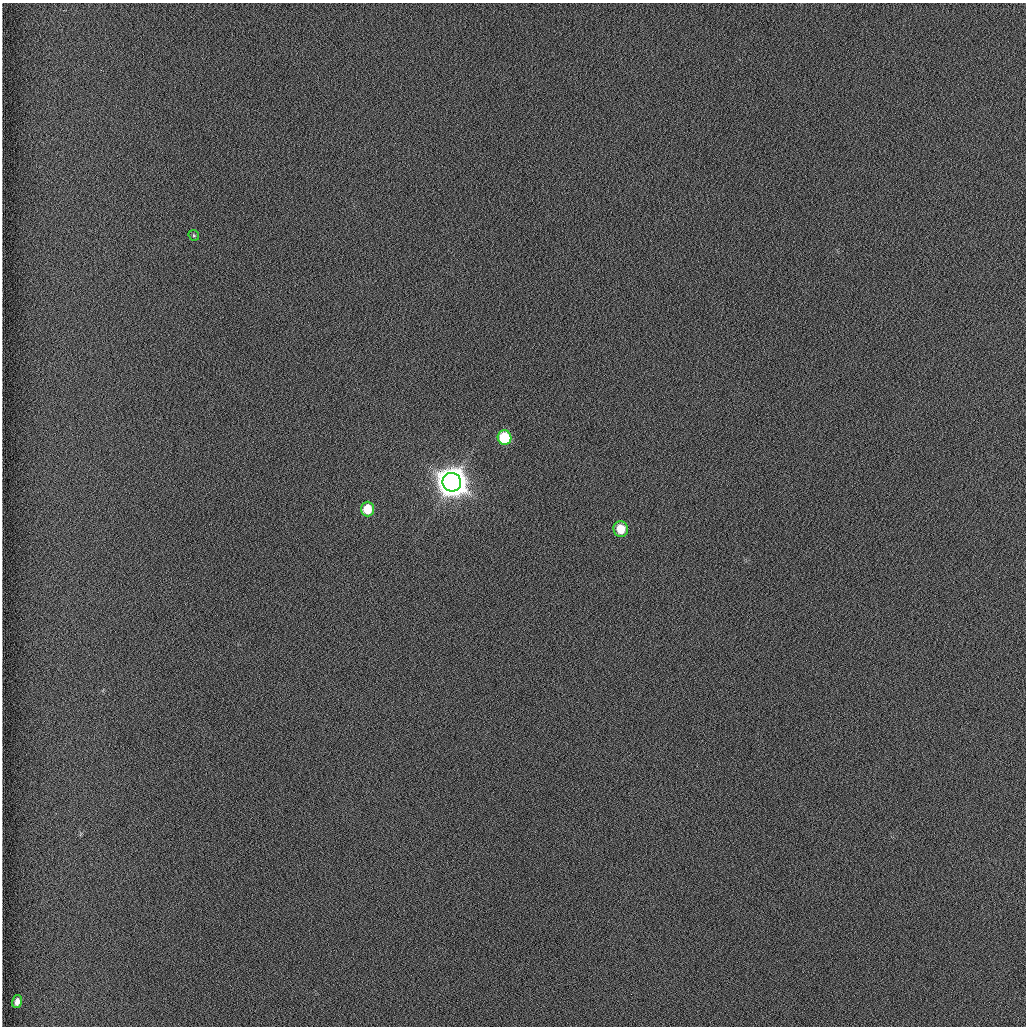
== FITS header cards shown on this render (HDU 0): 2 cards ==
NAXIS1  =                 1024 /fastest changing axis
NAXIS2  =                 1024 /next to fastest changing axis

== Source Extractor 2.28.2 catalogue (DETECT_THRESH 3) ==
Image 1024 x 1024 px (HDU 0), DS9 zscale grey, 1 PNG px = 1 image px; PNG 1028 x 1028 px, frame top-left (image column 1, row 1024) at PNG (2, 3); each listed source drawn as its Kron ellipse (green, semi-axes under 4 px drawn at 4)
Background 1260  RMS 5.9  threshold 17.8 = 3 sigma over >= 5 px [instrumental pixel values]
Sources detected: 6; all 6 listed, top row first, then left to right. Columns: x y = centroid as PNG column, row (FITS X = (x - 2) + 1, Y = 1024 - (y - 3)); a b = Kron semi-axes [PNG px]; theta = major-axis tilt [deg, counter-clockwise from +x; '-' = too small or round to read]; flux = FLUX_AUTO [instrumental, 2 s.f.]
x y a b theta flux
194 235 6 5 - 5.0e+02
505 438 7 7 - 2.1e+04
452 482 9 9 - 1.1e+06
367 509 7 6 - 8.7e+03
621 529 8 7 - 9.1e+03
17 1002 6 4 74 2.0e+03